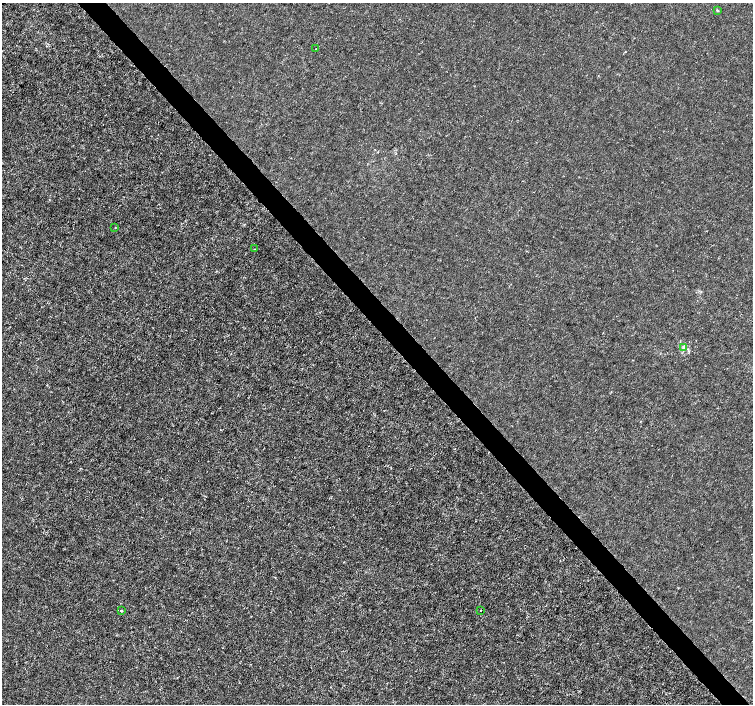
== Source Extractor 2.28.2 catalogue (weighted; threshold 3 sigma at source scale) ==
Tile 6 of 4 x 4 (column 2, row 2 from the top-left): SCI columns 1507-3007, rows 3020-4423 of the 6011 x 5972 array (HDU 1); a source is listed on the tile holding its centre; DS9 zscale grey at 2 x 2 block average (1 PNG px = mean of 2 x 2 image px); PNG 755 x 706 px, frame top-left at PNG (2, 3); each listed source drawn as its Kron ellipse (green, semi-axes under 4 px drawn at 4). Shown black and unused: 4% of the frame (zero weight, under 3 of 4 exposures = <1% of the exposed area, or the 3 px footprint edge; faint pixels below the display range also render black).
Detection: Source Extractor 2.28.2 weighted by HDU 2 'WHT'; one run over the whole footprint, this tile lists its part. Background -1.22e-04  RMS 0.0012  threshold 0.00541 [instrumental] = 3 sigma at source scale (4.5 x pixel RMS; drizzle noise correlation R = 1.50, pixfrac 1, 0.0396/0.0396 arcsec/px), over >= 5 px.
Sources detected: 7; all 7 listed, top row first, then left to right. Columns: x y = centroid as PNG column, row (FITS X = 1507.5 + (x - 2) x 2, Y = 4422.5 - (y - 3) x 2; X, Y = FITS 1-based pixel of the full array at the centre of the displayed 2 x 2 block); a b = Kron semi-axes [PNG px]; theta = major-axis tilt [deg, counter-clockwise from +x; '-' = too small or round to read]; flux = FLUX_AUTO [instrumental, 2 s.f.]
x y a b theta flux
717 11 3 3 - 0.25
316 49 2 2 - 0.12
115 228 2 2 - 0.16
254 249 2 2 - 0.16
683 347 4 3 - 0.56
481 610 2 2 - 0.23
121 611 3 3 - 0.27